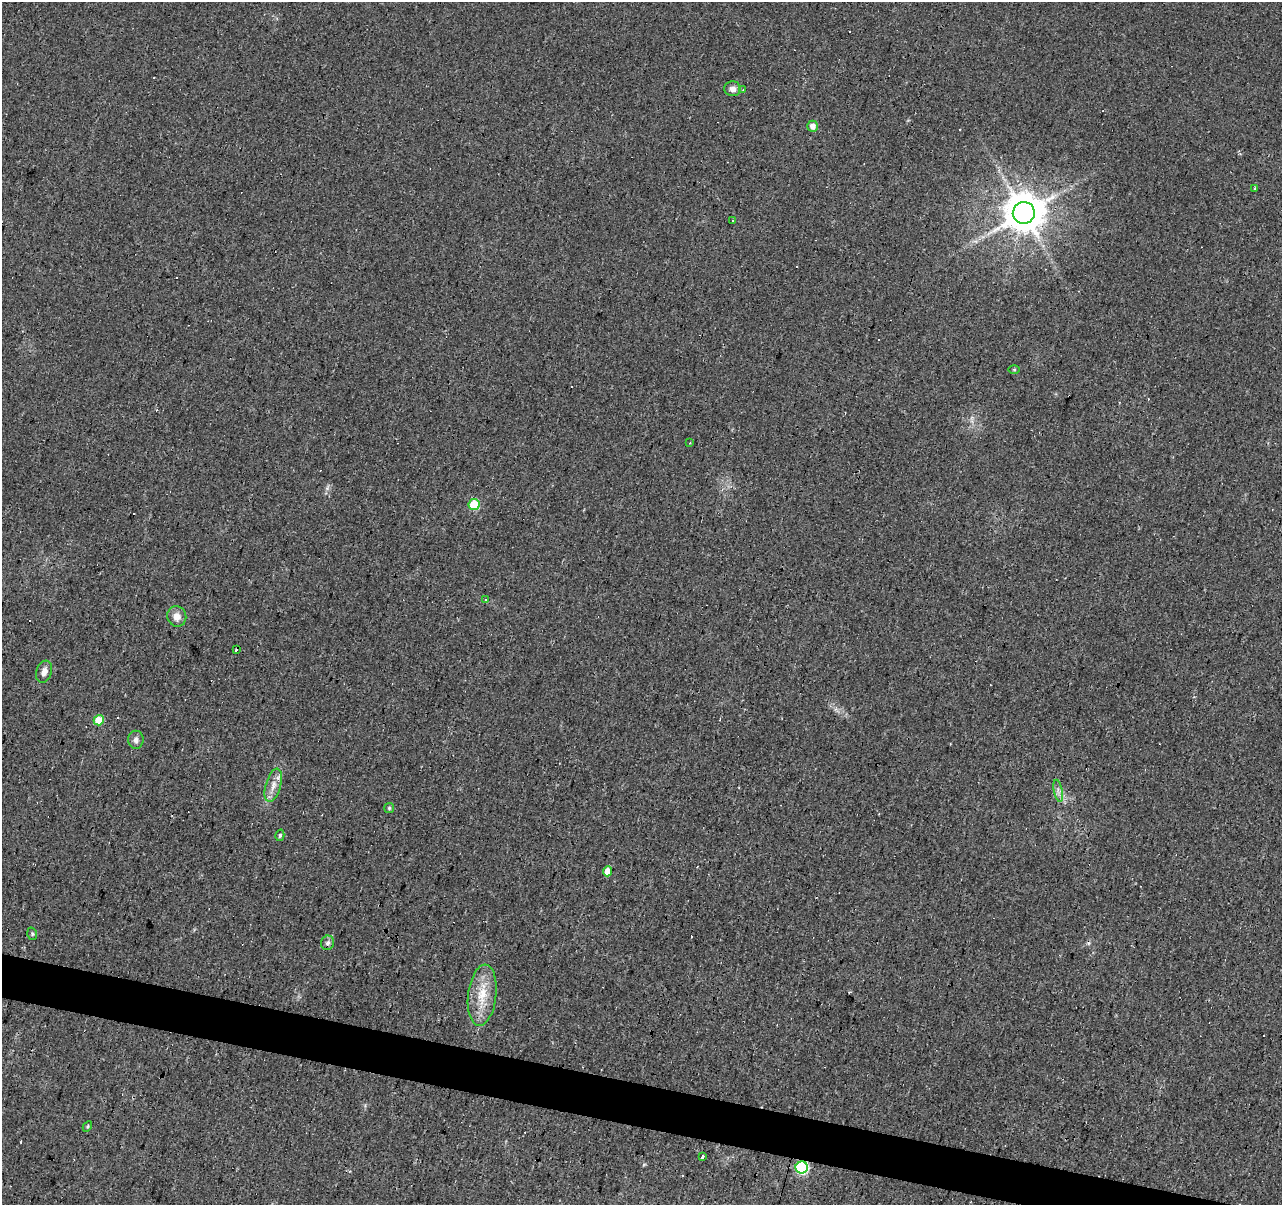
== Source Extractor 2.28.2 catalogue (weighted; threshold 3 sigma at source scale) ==
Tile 6 of 4 x 4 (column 2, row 2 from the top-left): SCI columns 1285-2564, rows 2685-3887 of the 5124 x 5307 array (HDU 1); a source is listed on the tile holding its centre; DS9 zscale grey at full resolution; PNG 1284 x 1207 px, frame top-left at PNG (2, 2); each listed source drawn as its Kron ellipse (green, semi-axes under 4 px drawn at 4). Shown black and unused: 3% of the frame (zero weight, under 2 of 3 exposures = <1% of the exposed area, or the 3 px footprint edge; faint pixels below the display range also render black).
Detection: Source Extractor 2.28.2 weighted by HDU 2 'WHT'; one run over the whole footprint, this tile lists its part. Background 0.033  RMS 0.0074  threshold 0.0335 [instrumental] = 3 sigma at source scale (4.5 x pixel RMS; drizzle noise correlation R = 1.50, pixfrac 1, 0.0396/0.0396 arcsec/px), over >= 5 px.
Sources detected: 40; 14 cosmic-ray / hot-pixel residue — neither listed nor drawn; the other 26 listed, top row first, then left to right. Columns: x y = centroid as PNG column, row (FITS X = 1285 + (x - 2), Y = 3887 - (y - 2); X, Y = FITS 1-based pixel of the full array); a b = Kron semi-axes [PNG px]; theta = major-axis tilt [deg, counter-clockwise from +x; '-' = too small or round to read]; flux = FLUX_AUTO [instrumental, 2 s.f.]
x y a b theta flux
733 89 8 7 - 4
743 90 4 2 - 0.84
812 126 5 5 - 5.4
1254 189 3 2 - 1.2
1024 213 11 10 - 2400
732 221 3 2 - 1.1
1014 370 5 4 - 0.77
690 443 2 2 - 0.74
474 505 5 5 - 32
486 599 3 3 - 1.2
177 616 10 9 - 6.3
236 650 4 3 - 5.5
44 672 11 7 70 5
99 720 5 5 - 19
136 740 9 8 - 3.2
273 785 17 7 74 6.6
1058 791 11 3 -79 2.2
389 808 5 5 - 1.1
280 835 5 4 - 1.3
608 871 5 4 - 8.5
32 934 6 4 -71 1
328 943 7 6 - 2.1
482 995 31 14 83 20
87 1127 6 3 59 0.83
702 1157 4 3 - 7.4
802 1167 6 6 - 91
Overlapping masked pixels (flux is a lower limit): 2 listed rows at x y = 1024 213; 802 1167